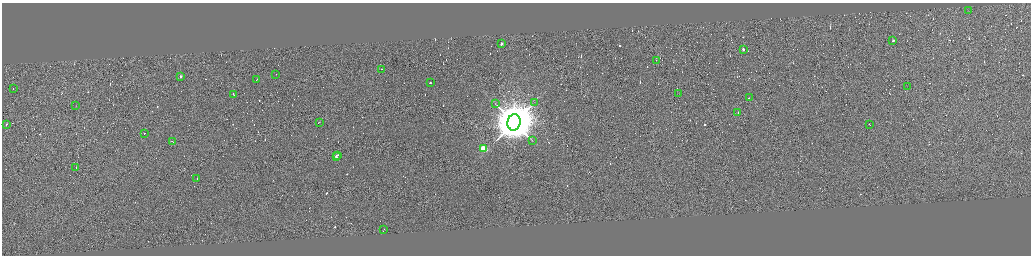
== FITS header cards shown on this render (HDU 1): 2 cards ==
NAXIS1  =                 4115
NAXIS2  =                 1014

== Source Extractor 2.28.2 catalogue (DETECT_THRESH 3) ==
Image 4115 x 1014 px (HDU 1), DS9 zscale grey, zoomed out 1/4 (1 PNG px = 4 x 4 image px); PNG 1033 x 258 px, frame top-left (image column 1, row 1011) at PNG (2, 3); each listed source drawn as its Kron ellipse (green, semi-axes under 4 px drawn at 4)
Background -0.225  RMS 3.8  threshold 11.4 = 3 sigma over >= 5 px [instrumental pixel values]
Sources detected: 499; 467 cannot appear on this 1/4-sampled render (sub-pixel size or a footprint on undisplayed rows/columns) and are neither listed nor drawn; the other 32 listed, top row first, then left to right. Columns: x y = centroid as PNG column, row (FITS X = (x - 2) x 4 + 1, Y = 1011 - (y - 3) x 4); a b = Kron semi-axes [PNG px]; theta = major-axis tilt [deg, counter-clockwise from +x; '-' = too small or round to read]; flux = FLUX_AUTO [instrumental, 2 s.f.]
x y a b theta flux
969 11 3 1 - 8.7e+02
893 41 3 1 - 1.9e+04
502 44 2 1 - 2.5e+04
743 49 2 1 - 1.7e+04
656 60 2 1 - 2.4e+04
381 69 2 1 - 8.4e+03
276 74 2 1 - 9.9e+03
181 76 2 1 - 2.3e+04
257 79 2 1 - 1.9e+04
431 82 3 1 - 8.6e+04
907 86 2 1 - 5.4e+02
13 88 2 1 - 3.6e+04
234 94 3 1 - 2.9e+04
679 94 2 1 - 3.0e+02
749 97 2 1 - 1.4e+04
535 102 3 3 - 2.1e+03
495 103 3 1 - 7.2e+02
76 106 2 1 - 5.9e+02
738 112 2 1 - 4.5e+04
319 122 2 1 - 1.6e+04
514 122 8 6 81 1.6e+07
7 124 2 1 - 2.6e+04
870 124 2 1 - 1.9e+04
145 133 2 1 - 1.8e+04
172 141 2 1 - 1.4e+04
532 141 4 2 - 2.0e+03
483 148 2 2 - 1.4e+05
338 155 2 2 - 1.6e+03
336 156 2 1 - 1.6e+04
76 167 2 1 - 1.4e+04
197 178 2 1 - 1.6e+04
384 230 3 1 - 1.7e+04
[467 sub-pixel or undisplayed-footprint detections neither listed nor drawn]